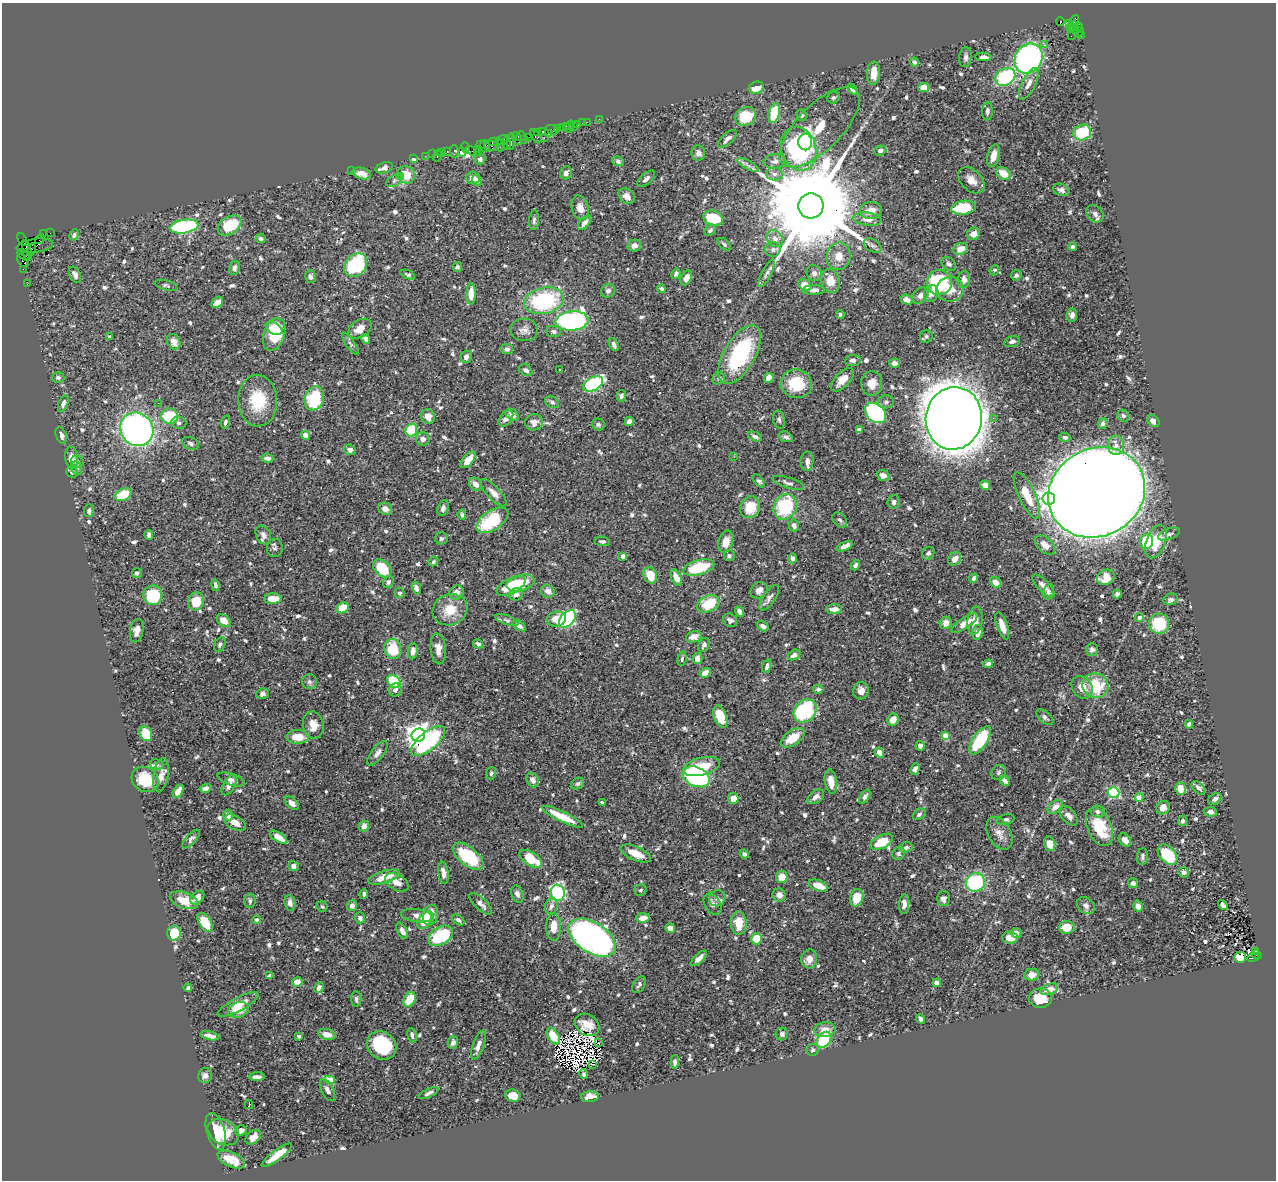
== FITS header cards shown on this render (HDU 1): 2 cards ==
NAXIS1  =                 1274
NAXIS2  =                 1178

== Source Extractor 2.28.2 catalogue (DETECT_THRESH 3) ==
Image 1274 x 1178 px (HDU 1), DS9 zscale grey, 1 PNG px = 1 image px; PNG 1278 x 1182 px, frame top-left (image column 1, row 1178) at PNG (2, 3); each listed source drawn as its Kron ellipse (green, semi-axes under 4 px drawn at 4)
Background 0.848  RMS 0.024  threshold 0.0733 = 3 sigma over >= 5 px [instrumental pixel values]
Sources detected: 781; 5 with non-positive FLUX_AUTO (blend fragments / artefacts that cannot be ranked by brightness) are neither listed nor drawn; of the other 776, the 500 brightest by FLUX_AUTO listed and drawn (276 fainter detections omitted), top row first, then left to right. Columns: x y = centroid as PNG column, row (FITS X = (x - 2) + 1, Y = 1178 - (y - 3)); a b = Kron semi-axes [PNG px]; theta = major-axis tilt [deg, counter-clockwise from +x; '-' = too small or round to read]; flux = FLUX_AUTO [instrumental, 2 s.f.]
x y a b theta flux
1060 21 4 3 - 520
1070 23 4 3 - 290
1074 23 8 3 64 380
1078 26 4 3 - 210
1074 27 6 4 -89 150
1070 28 3 2 - 46
1079 32 5 4 - 120
1071 36 2 2 - 21
1081 36 3 2 - 36
1045 45 3 2 - 6.9
966 57 10 6 83 6.2
983 57 8 4 -4 6.6
1029 59 16 13 58 370
914 62 4 3 - 3.8
873 73 11 6 85 24
1005 77 11 8 29 140
1029 84 17 6 63 13
924 87 5 4 - 19
756 88 8 5 20 23
852 89 6 4 -50 6.2
833 98 6 5 - 3.6
987 111 9 5 88 4.8
774 113 10 5 76 63
801 115 6 5 - 3.8
746 116 11 9 27 61
599 119 2 2 - 11
587 122 2 2 - 23
582 123 2 2 - 12
578 124 3 3 - 75
566 126 2 2 - 20
562 127 3 2 - 75
569 127 6 2 72 25
573 127 2 2 - 13
820 127 52 22 45 76
558 128 3 2 - 58
552 130 6 4 -26 140
543 131 3 3 - 97
537 132 3 2 - 54
1082 132 9 7 22 71
549 133 3 2 - 63
521 136 5 4 - 120
536 136 8 3 -53 180
529 137 2 2 - 47
517 138 7 4 -63 340
544 138 3 2 - 130
525 139 2 2 - 27
727 139 12 5 43 7.3
503 140 8 2 16 150
494 142 7 4 0 150
511 142 8 3 83 130
805 142 8 7 - 51
480 144 3 2 - 47
507 144 6 3 -72 350
501 145 6 2 72 79
485 146 6 4 -80 370
491 146 7 5 -6 260
465 148 5 3 - 60
478 149 4 2 - 49
799 149 22 17 -72 220
880 150 6 5 - 5
454 151 6 3 90 65
471 151 6 2 -33 110
442 152 3 3 - 67
447 152 3 2 - 59
462 152 4 3 - 400
477 152 2 2 - 56
698 153 7 7 - 6.5
432 154 2 2 - 18
425 156 2 2 - 35
437 156 6 3 75 210
993 156 11 6 75 15
414 158 3 3 - 28
480 159 5 5 - 6.1
618 161 6 4 -26 4
775 161 11 7 6 7.2
748 165 12 4 -30 5.5
384 168 9 5 19 10
351 171 2 2 - 76
362 173 9 5 -17 13
566 173 6 5 - 7.4
774 174 8 6 -2 6.3
1003 174 8 5 -31 25
406 175 9 8 - 30
400 176 4 4 - 3.8
473 178 7 6 - 8.7
646 179 10 5 41 7
477 180 6 5 - 6.6
971 180 15 10 -45 17
394 181 8 5 31 4.1
1061 190 8 6 -20 6.2
627 196 9 7 -44 10
811 206 13 12 - 51000
580 208 12 8 -74 13
963 208 12 7 8 61
871 210 11 8 8 14
1095 214 10 7 -47 6.5
713 218 10 7 -15 73
867 219 14 6 -7 12
534 220 10 5 85 4.2
584 223 8 5 50 8.3
229 225 13 8 33 78
184 226 14 6 9 250
710 230 6 5 - 3.6
50 233 2 2 - 15
43 234 4 2 - 53
974 234 7 6 - 12
74 235 6 4 65 4.3
261 238 5 4 - 3.9
40 239 5 2 - 52
775 239 9 7 -51 8.8
22 240 7 2 -65 33
724 244 8 4 -42 4.2
35 246 18 7 8 390
634 246 7 5 13 9.1
873 246 9 6 -28 5.2
1072 247 4 4 - 5.7
773 249 8 7 - 5.4
961 249 7 5 23 17
27 250 10 3 -77 300
31 250 6 2 79 160
24 255 7 4 -37 250
839 256 14 12 79 19
23 261 7 3 -53 230
949 264 8 6 -41 4.5
356 265 13 10 46 160
457 267 5 4 - 3.8
234 268 7 5 78 5.1
23 269 2 2 - 25
994 270 5 4 - 5.7
767 273 15 5 63 6.5
814 273 8 7 - 6.5
676 274 5 3 - 4.2
75 275 8 5 -64 8
408 275 7 4 -23 4.3
1016 275 5 5 - 3.7
310 277 6 5 - 5.6
686 278 8 5 62 11
964 280 8 6 80 11
830 281 12 9 -77 19
939 282 12 12 - 170
27 284 2 2 - 16
166 285 11 5 -15 3.7
805 285 7 5 -31 17
661 289 4 4 - 4.2
950 289 14 12 8 23
814 290 11 5 1 7.8
608 291 7 6 - 5.4
931 293 8 7 - 11
471 294 11 5 89 21
920 296 9 7 48 7.6
907 300 6 4 -19 8.1
544 301 20 13 13 170
217 302 6 4 42 11
840 314 4 4 - 3.6
1072 315 7 5 85 6.3
572 321 16 9 6 390
274 328 9 5 -28 18
360 329 13 8 32 19
524 330 14 11 -6 11
554 331 7 5 -3 4.5
274 334 17 10 72 68
926 336 6 6 - 4.7
110 337 4 3 - 4
366 339 5 4 - 8.8
174 342 8 6 -60 11
1012 342 8 5 15 5.8
350 344 13 4 -56 4.7
614 345 7 4 -66 4.7
507 349 6 5 - 4.4
740 354 33 15 60 150
466 357 6 5 - 5.8
853 360 8 5 6 4.6
894 363 5 4 - 9
526 370 7 5 -33 5.6
559 370 3 3 - 4.6
58 378 6 5 - 4
719 378 6 5 - 3.9
769 378 5 4 - 18
842 380 15 7 46 19
872 383 12 10 -87 18
593 384 11 6 29 200
796 384 16 14 -17 56
621 396 6 4 79 4
314 398 12 9 70 110
258 401 26 19 -88 62
552 402 7 5 -28 3.6
886 402 8 6 12 4.9
158 403 2 2 - 25
63 404 8 5 69 5.9
875 413 11 9 -40 210
512 415 7 5 -38 9.1
170 416 8 7 - 73
1123 416 6 5 - 3.6
428 417 7 7 - 13
506 418 9 6 51 9
954 418 31 28 81 4900
993 418 3 2 - 3.9
779 420 9 5 -78 4.2
629 421 5 4 - 9.9
1153 421 6 5 - 10
225 422 6 4 72 3.6
534 422 9 8 - 10
179 423 7 6 - 5.6
598 424 6 6 - 3.6
1103 424 5 5 - 5.1
137 429 17 16 - 530
411 430 6 5 - 70
859 430 4 4 - 7.8
61 435 9 5 -70 7.1
305 435 4 4 - 13
755 436 7 4 -24 4.8
786 437 7 5 -22 5
1065 437 5 4 - 4.4
423 439 7 6 - 6.5
191 443 9 6 -26 4.4
1116 445 10 8 90 10
350 450 6 5 - 7.1
734 457 2 2 - 4
72 458 11 6 -83 16
267 458 6 4 -7 5.9
468 460 10 5 50 17
807 461 9 6 86 7.2
77 462 6 6 - 4.4
77 468 7 5 -74 4.7
72 472 6 5 - 4
883 475 7 5 -19 6.5
759 481 8 4 -48 3.8
788 483 17 5 -17 6.5
476 484 7 5 -48 11
985 485 5 4 - 19
1097 492 50 43 29 9400
493 493 18 6 -47 12
123 495 9 5 24 53
1027 495 25 8 -65 33
1049 498 6 6 - 740
894 502 6 6 - 5.2
750 507 11 9 65 37
785 507 13 11 61 100
443 508 8 5 72 5.8
385 509 7 6 - 8.2
89 511 6 5 - 5.4
462 515 5 4 - 3.7
492 520 18 9 34 90
840 520 9 6 -49 4.3
794 526 6 5 - 6.5
1169 534 11 5 20 5.4
149 535 5 4 - 4.5
263 535 10 7 -64 7.9
441 539 6 6 - 4.4
602 541 8 4 -5 4.5
726 542 11 7 73 17
1147 542 7 6 - 67
1156 542 17 9 70 49
1045 545 12 7 -43 13
845 546 8 4 26 10
275 548 9 8 - 4.6
928 553 6 5 - 3.7
623 556 4 4 - 10
729 556 5 5 - 3.7
793 558 5 4 - 7.1
955 559 7 5 53 11
434 562 5 4 - 3.6
855 565 5 4 - 4.2
382 568 10 7 -45 62
699 568 16 7 15 79
137 573 5 5 - 4
650 575 8 6 -66 33
676 577 8 5 -65 17
1106 577 9 7 24 31
974 578 4 4 - 6.4
388 582 6 5 - 4.1
996 582 6 5 - 15
521 583 14 8 15 38
215 585 6 4 -79 5
511 586 16 7 27 58
1043 586 15 5 -46 10
416 588 6 4 -74 6.3
759 590 9 7 41 10
548 591 7 6 - 8.7
457 592 7 7 - 11
1048 592 8 5 74 3.8
399 593 5 5 - 4
516 594 7 6 - 10
1117 594 4 4 - 4.6
153 595 9 9 - 84
769 598 15 6 56 7.1
273 599 9 5 1 20
1171 599 7 5 16 5.8
196 601 9 8 - 40
708 604 11 8 25 58
343 608 6 5 - 31
834 609 8 5 5 12
450 610 18 15 23 36
740 611 5 4 - 8.2
1139 617 4 3 - 7
556 619 9 7 13 21
567 619 10 6 47 250
507 620 12 4 -19 4.6
730 620 7 6 - 4.8
224 621 8 5 -40 18
975 621 14 7 82 13
946 623 6 6 - 12
965 623 15 5 35 20
1159 624 10 10 - 64
519 626 8 4 -35 6.2
763 626 6 4 -35 6.5
1002 626 14 5 -71 19
137 631 12 6 80 11
978 632 7 5 78 14
694 637 8 5 14 15
220 644 8 5 62 4.6
478 644 5 4 - 4
704 645 7 5 65 6.8
393 649 10 8 -78 50
438 649 15 7 -85 15
1092 650 6 6 - 5.4
413 651 8 5 85 9.5
794 655 6 5 - 6.7
697 658 5 5 - 12
682 659 7 4 80 4.2
988 664 5 4 - 6.9
767 666 7 4 72 5.6
705 673 6 4 33 14
394 681 7 5 -42 82
309 682 7 7 - 4.6
1095 686 13 12 - 60
1082 687 12 9 -54 18
818 689 5 4 - 4.8
395 690 7 6 - 5.9
861 691 8 8 - 12
262 694 6 5 - 5
805 711 12 10 48 150
720 716 11 6 -68 50
1045 717 10 5 -41 4.1
893 720 6 5 - 15
1189 724 4 4 - 5.9
313 725 14 10 -81 18
146 734 8 6 -62 44
418 735 7 6 - 1300
945 735 4 4 - 27
298 737 11 7 -2 24
793 738 13 7 35 33
980 740 16 7 55 110
428 741 21 9 40 200
920 746 5 4 - 5.7
879 752 5 4 - 15
377 753 15 6 53 7.9
157 764 7 5 -16 3.7
701 767 19 9 14 37
915 769 6 4 66 7.3
999 772 8 7 - 3.9
491 773 6 5 - 3.6
161 775 17 7 81 13
696 777 14 9 -23 300
145 779 14 12 -36 43
231 779 14 6 -18 7.2
533 780 7 6 - 9.6
1005 781 6 4 -49 4.5
831 782 12 6 -81 19
578 784 7 5 33 4.1
229 785 11 6 61 9.5
205 788 6 4 15 7.5
1198 788 8 5 -44 6.3
1181 789 6 5 - 21
178 791 7 4 57 14
1114 793 6 5 - 160
816 797 9 6 37 8.8
865 797 8 4 58 6
1139 797 4 4 - 38
733 798 5 5 - 14
1215 799 7 5 30 6.1
602 802 4 3 - 3.6
292 803 8 5 -41 10
1055 807 9 5 39 12
1163 808 7 6 - 11
1098 811 7 6 - 5.8
1210 812 6 5 - 6.7
919 814 7 5 41 4.7
228 815 5 5 - 8.8
1069 816 11 6 -48 9.9
562 817 22 5 -26 44
1005 819 9 5 15 4.9
1182 821 5 4 - 3.9
235 823 12 7 -29 13
364 826 5 5 - 13
1099 827 20 12 -67 63
999 833 18 11 -61 14
279 837 10 4 -33 20
191 839 12 5 47 4.7
1125 840 7 5 -50 12
882 842 12 6 28 42
1050 844 7 5 -76 14
906 847 6 5 - 4.5
636 853 16 6 -23 24
744 854 5 4 - 4.7
899 854 6 6 - 4.5
1167 854 12 8 -47 69
468 856 18 9 -39 78
1142 857 8 5 85 4.3
531 859 12 6 -33 46
294 866 5 5 - 5.1
1184 872 5 5 - 5.8
443 873 11 5 -82 9.9
384 877 16 6 17 29
782 877 6 5 - 23
397 882 12 8 -30 14
975 882 10 9 - 130
1133 883 5 4 - 3.7
818 886 10 5 -20 24
640 890 6 6 - 3.9
558 893 8 7 - 210
364 894 5 4 - 4.4
517 894 9 5 -68 6.4
779 895 7 6 - 9.8
197 898 8 5 44 12
717 898 8 7 - 7.1
857 898 9 6 75 33
943 899 7 7 - 6.5
184 900 15 8 -19 27
250 901 7 5 86 3.9
290 903 8 5 -81 9.2
481 904 15 5 -43 9
712 904 11 7 -57 10
904 904 10 5 85 8.3
1223 905 5 4 - 4.8
352 906 5 5 - 7.7
551 906 8 6 68 6.7
1086 906 10 7 -41 6.9
1138 906 5 4 - 8.5
322 907 5 5 - 3.8
431 915 10 7 74 38
417 916 16 6 -9 13
360 918 5 5 - 4.6
643 918 7 4 4 16
257 920 4 4 - 4.1
425 920 10 6 49 28
458 920 7 4 -38 5.3
205 922 11 6 -58 49
739 923 11 7 -88 36
554 927 14 7 89 21
1067 927 8 6 6 25
670 928 5 4 - 9.4
402 931 9 5 -61 10
174 933 7 7 - 42
1016 933 5 5 - 7.9
441 936 13 8 30 110
592 938 26 15 -32 610
1010 938 8 6 -3 19
757 939 5 5 - 36
1256 951 3 2 - 230
1257 955 5 3 - 100
1240 957 6 5 - 68
1253 957 6 3 27 220
699 958 10 4 43 11
809 959 9 8 - 12
1032 975 7 6 - 13
270 976 4 4 - 16
297 982 5 4 - 21
937 983 4 4 - 12
639 985 9 5 60 4.4
188 988 4 3 - 3.7
319 988 5 4 - 7.8
1049 989 9 5 19 15
1040 998 11 9 0 35
356 999 8 5 -90 4.5
410 999 8 5 62 39
238 1004 23 6 27 22
238 1010 11 7 16 24
920 1019 5 4 - 6.7
587 1025 13 10 -35 14
825 1030 11 7 8 14
327 1034 9 5 -14 14
782 1034 6 6 - 4.2
412 1035 7 5 -80 5.1
210 1036 9 3 -12 9.5
299 1036 4 3 - 3.7
553 1036 9 5 -59 24
824 1040 9 6 52 97
598 1042 3 2 - 270
453 1043 6 5 - 6.9
478 1045 15 5 70 11
382 1046 15 13 -39 130
813 1050 6 6 - 3.8
675 1062 7 4 87 5.4
592 1064 3 2 - 35
584 1074 5 3 - 5.2
205 1076 7 7 - 6.3
257 1077 7 3 2 6.9
330 1080 5 4 - 39
327 1090 12 6 -61 6.7
429 1093 11 4 25 5.1
513 1096 8 6 -9 21
590 1097 9 5 5 14
249 1105 4 2 - 4.9
241 1130 6 5 - 5.9
216 1131 19 9 -74 40
223 1132 17 12 -28 37
253 1137 9 6 41 12
277 1155 18 5 37 25
231 1160 15 7 -24 33
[276 fainter detections neither listed nor drawn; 5 non-positive-flux detections neither listed nor drawn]